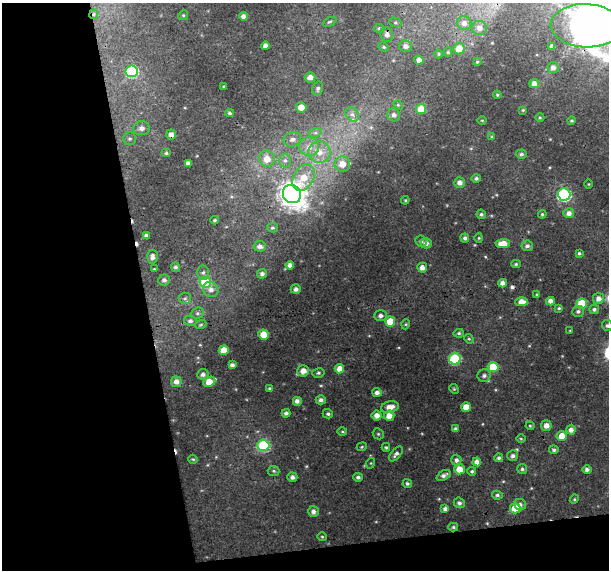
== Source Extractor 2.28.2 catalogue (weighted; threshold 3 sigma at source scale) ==
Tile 3 of 2 x 2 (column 1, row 2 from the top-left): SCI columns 1-607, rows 18-585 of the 1214 x 1167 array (HDU 1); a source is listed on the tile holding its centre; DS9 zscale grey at full resolution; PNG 611 x 572 px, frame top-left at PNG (2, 3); each listed source drawn as its Kron ellipse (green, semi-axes under 4 px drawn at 4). Shown black and unused: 27% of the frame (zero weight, under 3 of 4 exposures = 1% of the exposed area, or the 3 px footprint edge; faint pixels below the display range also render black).
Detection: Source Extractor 2.28.2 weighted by HDU 2 'WHT'; one run over the whole footprint, this tile lists its part. Background 0.0207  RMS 0.0035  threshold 0.0158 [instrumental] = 3 sigma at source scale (4.5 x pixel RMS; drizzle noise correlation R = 1.50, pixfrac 1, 0.0396/0.0396 arcsec/px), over >= 5 px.
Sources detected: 167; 4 cosmic-ray / hot-pixel residue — neither listed nor drawn; the other 163 listed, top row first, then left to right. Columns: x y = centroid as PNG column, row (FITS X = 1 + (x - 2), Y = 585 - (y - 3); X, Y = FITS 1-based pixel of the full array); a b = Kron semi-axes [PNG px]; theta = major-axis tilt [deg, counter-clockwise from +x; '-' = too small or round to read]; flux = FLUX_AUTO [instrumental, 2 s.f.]
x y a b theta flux
94 14 5 4 - 0.53
183 15 5 4 - 0.44
243 16 4 4 - 1.4
329 22 7 4 26 0.53
395 22 6 4 -16 0.61
464 23 7 7 - 1.8
586 26 35 21 -3 850
379 28 5 4 - 0.44
479 28 7 7 - 1.9
387 35 7 6 - 1.5
265 46 4 4 - 1.7
405 46 6 6 - 1.5
552 46 4 4 - 1.1
384 47 5 4 - 0.53
459 49 5 5 - 4.6
448 52 5 4 - 0.55
438 54 4 4 - 0.4
419 60 4 4 - 1.6
477 62 3 3 - 0.33
553 67 5 5 - 1.5
132 71 6 6 - 35
310 77 5 5 - 2
534 84 5 4 - 2.2
224 86 3 3 - 0.33
318 89 7 5 75 0.77
497 95 4 3 - 0.4
398 105 5 4 - 0.41
301 107 5 5 - 3.1
421 109 5 5 - 5.9
523 110 4 4 - 0.36
229 113 4 3 - 0.55
352 114 8 6 -53 1.2
394 115 6 6 - 1.1
540 117 4 3 - 0.34
482 120 4 3 - 0.29
571 121 4 4 - 0.45
141 128 8 7 - 1.7
315 133 6 4 18 0.7
171 134 5 4 - 1.6
492 137 4 4 - 0.37
130 139 6 6 - 0.77
292 139 9 7 20 1.8
309 147 10 9 - 3
319 152 11 11 - 4.2
166 153 5 4 - 0.54
521 154 5 4 - 0.79
267 159 8 7 - 4.2
285 160 7 6 - 1.1
188 163 4 4 - 1.2
342 164 8 7 - 4
303 178 14 10 61 6.9
476 178 4 4 - 0.78
459 182 5 5 - 1.8
589 184 4 3 - 0.27
292 194 9 8 - 320
564 194 6 6 - 45
405 200 4 4 - 0.37
569 213 5 5 - 1.7
481 214 5 4 - 0.6
542 214 4 4 - 0.42
215 220 4 3 - 0.54
272 228 5 4 - 0.52
146 236 4 4 - 1.4
465 238 4 4 - 0.81
479 238 4 4 - 0.36
421 241 6 5 - 0.89
426 243 5 5 - 1.3
503 244 7 4 3 4.2
260 246 6 5 - 1.5
527 246 6 5 - 0.99
579 253 4 3 - 0.58
152 257 7 5 86 1.4
516 264 5 4 - 0.49
290 265 4 4 - 1.5
175 267 5 4 - 0.8
422 268 5 5 - 2
154 269 3 2 - 0.3
203 272 7 6 - 0.93
262 274 5 5 - 1.1
164 280 6 5 - 1.2
205 282 6 5 - 22
503 283 4 4 - 1.8
211 289 8 7 - 1.7
296 289 5 4 - 1.3
537 294 4 3 - 0.4
185 298 6 5 - 0.82
598 298 5 5 - 1.9
550 301 4 4 - 1.9
522 302 6 4 1 3
582 304 5 5 - 14
559 308 4 4 - 0.38
594 309 5 5 - 0.75
578 311 6 5 - 0.74
197 313 7 5 21 0.76
381 316 6 5 - 1.1
190 321 6 5 - 1
390 322 5 5 - 6.9
201 324 6 3 20 0.51
406 324 5 3 - 0.33
607 326 6 5 - 0.74
570 331 4 2 - 0.23
459 333 5 4 - 0.56
263 334 5 5 - 4.6
469 339 5 4 - 0.44
224 350 5 5 - 6.8
455 359 6 5 - 28
232 365 4 3 - 1.1
493 367 5 5 - 8.9
339 369 5 4 - 3
303 371 6 5 - 3
318 373 6 5 - 0.67
203 374 5 5 - 1.1
484 376 6 6 - 0.99
176 382 5 5 - 1.8
209 382 6 5 - 5.1
269 388 4 3 - 0.38
454 389 5 4 - 0.38
377 392 5 4 - 1.3
321 400 5 4 - 1.1
297 401 5 5 - 1.4
390 407 9 6 14 3.1
466 407 5 5 - 3.9
286 413 4 4 - 1
328 414 5 4 - 0.73
377 415 5 5 - 2.3
389 416 5 5 - 2.8
530 426 4 4 - 0.39
546 426 5 5 - 2.2
456 429 4 3 - 0.9
571 430 5 4 - 1.8
342 432 5 3 - 0.37
378 434 6 5 - 0.51
562 436 5 5 - 4
521 439 5 3 - 0.32
263 445 6 5 - 28
362 447 5 4 - 0.39
386 447 4 4 - 0.57
554 450 4 4 - 0.77
396 454 9 4 49 1.1
513 456 5 5 - 1.1
499 458 4 4 - 0.71
193 459 5 4 - 0.39
456 460 5 5 - 1.2
477 462 4 4 - 1.9
371 463 5 3 - 0.32
459 469 5 5 - 4.6
522 469 5 5 - 0.63
587 469 5 4 - 0.94
274 471 6 5 - 0.54
472 471 4 4 - 0.48
444 475 7 4 26 1.2
292 477 5 4 - 1.2
358 477 5 4 - 0.78
407 483 5 4 - 0.68
497 495 5 4 - 0.71
574 499 5 4 - 0.37
459 503 5 5 - 0.99
520 505 6 5 - 1.1
515 508 5 5 - 7.5
445 509 4 4 - 1.3
313 511 5 5 - 1.4
453 527 5 4 - 0.51
322 537 4 4 - 0.4
Overlapping masked pixels (flux is a lower limit): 3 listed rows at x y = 94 14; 586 26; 171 134
Isophote crosses this tile's border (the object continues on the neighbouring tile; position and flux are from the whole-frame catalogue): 2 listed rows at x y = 586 26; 607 326